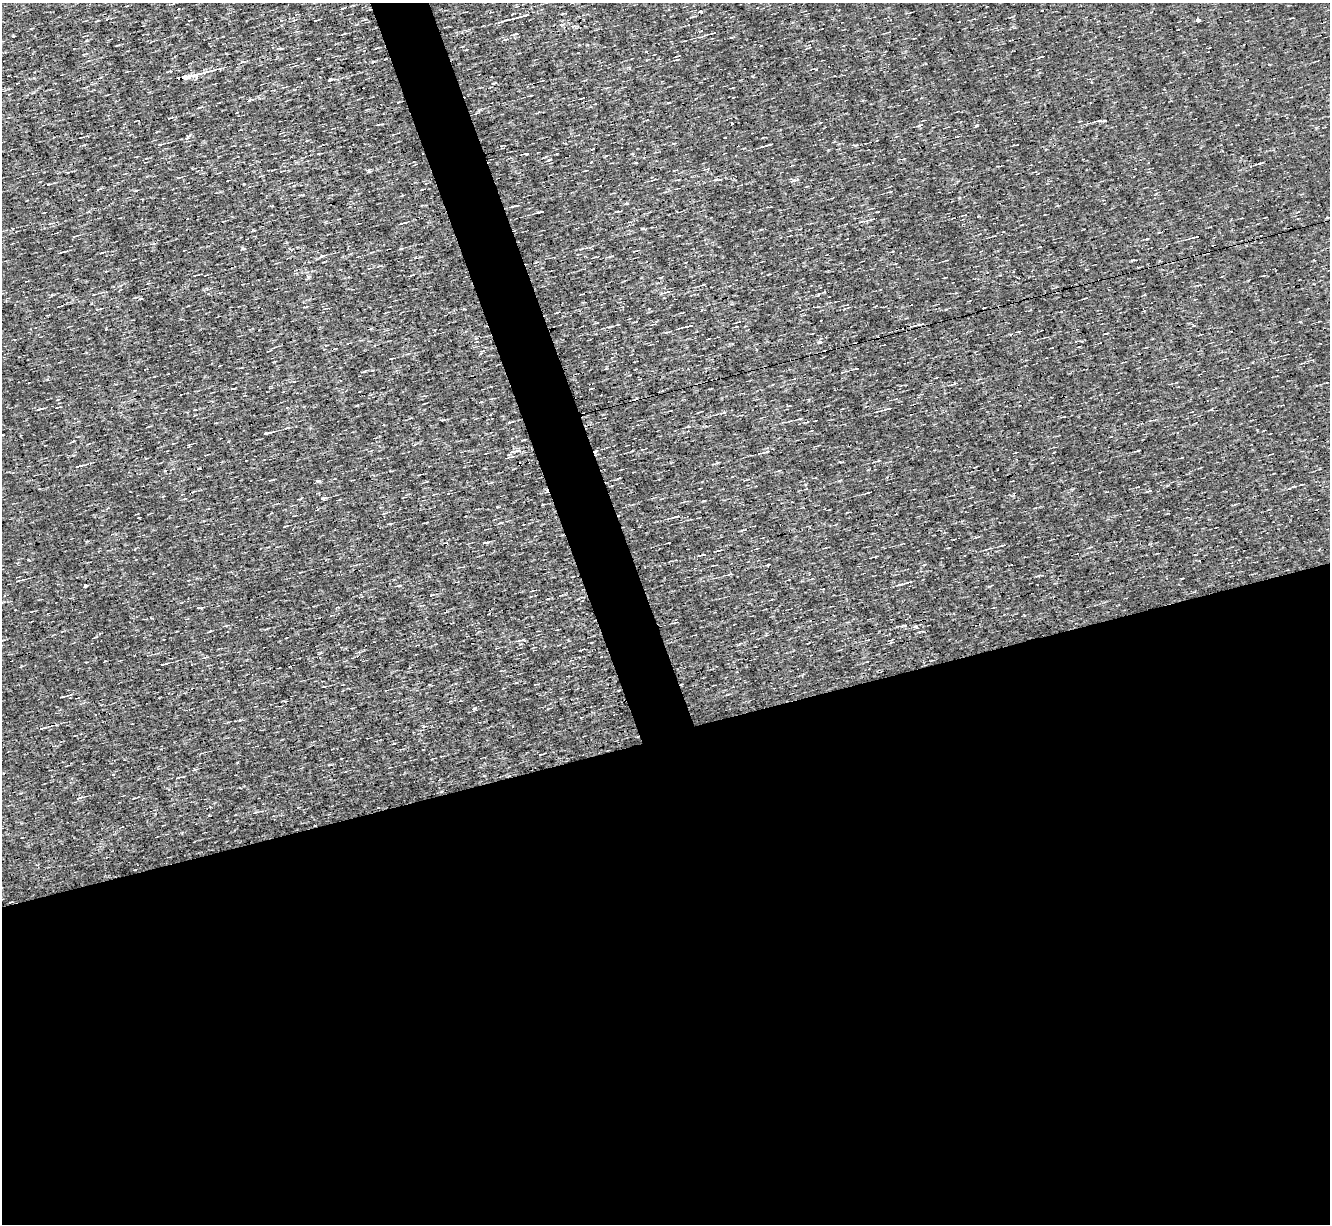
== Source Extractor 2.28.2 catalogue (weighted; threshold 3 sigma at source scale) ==
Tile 15 of 4 x 4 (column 3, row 4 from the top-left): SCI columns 2657-3984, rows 259-1480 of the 5312 x 5277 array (HDU 1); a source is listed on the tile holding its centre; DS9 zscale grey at full resolution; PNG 1332 x 1226 px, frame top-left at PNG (2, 3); no overlay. Shown black and unused: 43% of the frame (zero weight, under 3 of 4 exposures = <1% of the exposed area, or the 3 px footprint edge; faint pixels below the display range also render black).
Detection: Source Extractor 2.28.2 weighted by HDU 2 'WHT'; one run over the whole footprint, this tile lists its part. Background 3.45e-04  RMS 0.044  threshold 0.199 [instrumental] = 3 sigma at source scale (4.5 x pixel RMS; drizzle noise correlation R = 1.50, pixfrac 1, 0.05/0.05 arcsec/px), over >= 5 px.
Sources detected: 124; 7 cosmic-ray / hot-pixel residue — not listed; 2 inside a brighter listed object's ellipse — not listed separately; the other 115 listed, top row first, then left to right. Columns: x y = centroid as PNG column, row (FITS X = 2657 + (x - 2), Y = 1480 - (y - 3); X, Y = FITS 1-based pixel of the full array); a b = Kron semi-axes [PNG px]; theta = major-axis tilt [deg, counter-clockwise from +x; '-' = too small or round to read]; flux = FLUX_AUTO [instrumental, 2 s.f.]
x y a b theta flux
343 8 4 2 - 5.1
701 11 4 3 - 5.2
522 16 29 3 14 43
315 20 4 2 - 3.6
1198 20 4 4 - 14
889 32 2 2 - 2.7
714 33 4 2 - 4.8
516 34 4 3 - 6.1
506 39 8 3 12 7.1
117 45 5 2 - 4
84 54 5 3 - 3.9
677 60 6 2 12 4.6
242 61 7 3 3 6.5
188 76 30 4 13 85
329 80 3 3 - 8.1
530 96 6 2 11 4.5
249 100 5 3 - 9.7
398 102 3 2 - 3.7
1099 121 6 3 9 7.2
732 123 3 2 - 8.9
920 125 7 3 18 6.5
81 137 6 2 12 3.4
725 137 3 2 - 3
770 144 9 3 13 7.4
160 145 6 3 25 8.7
557 153 3 2 - 3.5
527 154 4 3 - 6.8
1259 164 5 3 - 4.9
586 170 4 2 - 3.9
368 171 7 4 -18 7.5
179 177 5 3 - 3.7
652 177 4 3 - 4.6
49 184 7 3 12 5.1
890 192 4 3 - 3.9
517 205 5 3 - 4.8
540 212 6 2 10 8.2
872 219 9 3 18 6.4
401 223 4 2 - 4.7
74 236 5 3 - 4
994 236 5 2 - 3.5
1195 237 13 3 15 10
401 249 6 3 11 5
61 252 8 2 15 5.1
321 256 5 3 - 7.8
611 256 7 3 14 6.7
947 260 4 3 - 3.3
308 277 6 4 72 6.8
703 285 5 2 - 3.7
667 292 5 3 - 4.3
1085 298 5 2 - 4.2
141 299 6 3 0 4.6
98 309 8 3 8 5.7
557 312 6 2 12 3.7
618 324 4 3 - 5.6
689 326 10 3 14 15
1020 331 5 2 - 3.7
820 342 7 5 17 8.8
482 351 6 3 17 5
391 359 4 2 - 3.6
857 368 5 2 - 4.5
591 388 4 3 - 4.3
233 389 4 3 - 3.5
39 409 4 3 - 5.7
887 409 10 3 14 14
723 412 7 4 16 8.7
800 419 4 3 - 6.4
815 421 3 2 - 2.7
215 423 3 2 - 3.2
509 423 4 3 - 6.8
689 426 5 3 - 4.1
287 428 7 2 8 5.2
267 433 9 3 11 12
523 440 4 2 - 4
512 452 9 5 19 13
767 452 11 3 17 12
879 460 4 4 - 4.3
78 466 10 3 21 14
780 470 4 3 - 3.3
192 492 4 3 - 3.9
868 492 5 2 - 4
323 498 6 3 16 9.7
704 501 4 2 - 4.6
271 513 3 2 - 3.7
676 516 9 3 13 9.9
500 523 9 3 18 5.9
487 543 6 4 3 6.2
1002 545 6 3 22 5.4
1090 547 6 2 17 4.1
876 556 4 2 - 3.3
300 572 3 2 - 3.3
730 574 5 3 - 6.3
809 574 3 2 - 2.9
17 581 5 2 - 4.2
908 582 17 3 13 16
85 586 3 3 - 12
399 586 4 4 - 5.1
199 608 7 2 7 6.5
561 612 2 2 - 2.6
676 619 4 3 - 4.8
225 626 5 3 - 4
916 627 6 5 - 8.2
518 641 12 2 14 8.2
204 657 7 3 19 5.2
164 664 7 2 14 8.4
682 684 4 3 - 3.5
324 687 3 2 - 2.9
62 696 7 2 10 5.8
474 709 6 3 42 6.7
423 727 6 3 19 4.4
42 728 8 3 9 11
353 740 4 2 - 3.1
194 770 6 3 4 5.2
178 778 8 3 15 5.6
79 798 11 4 16 10
254 813 7 3 19 5.6
Overlapping masked pixels (flux is a lower limit): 2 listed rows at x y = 188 76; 682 684
Unlisted compact peaks at least as high as the median listed source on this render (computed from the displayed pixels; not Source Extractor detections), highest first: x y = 318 481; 13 36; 794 180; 242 248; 188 137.